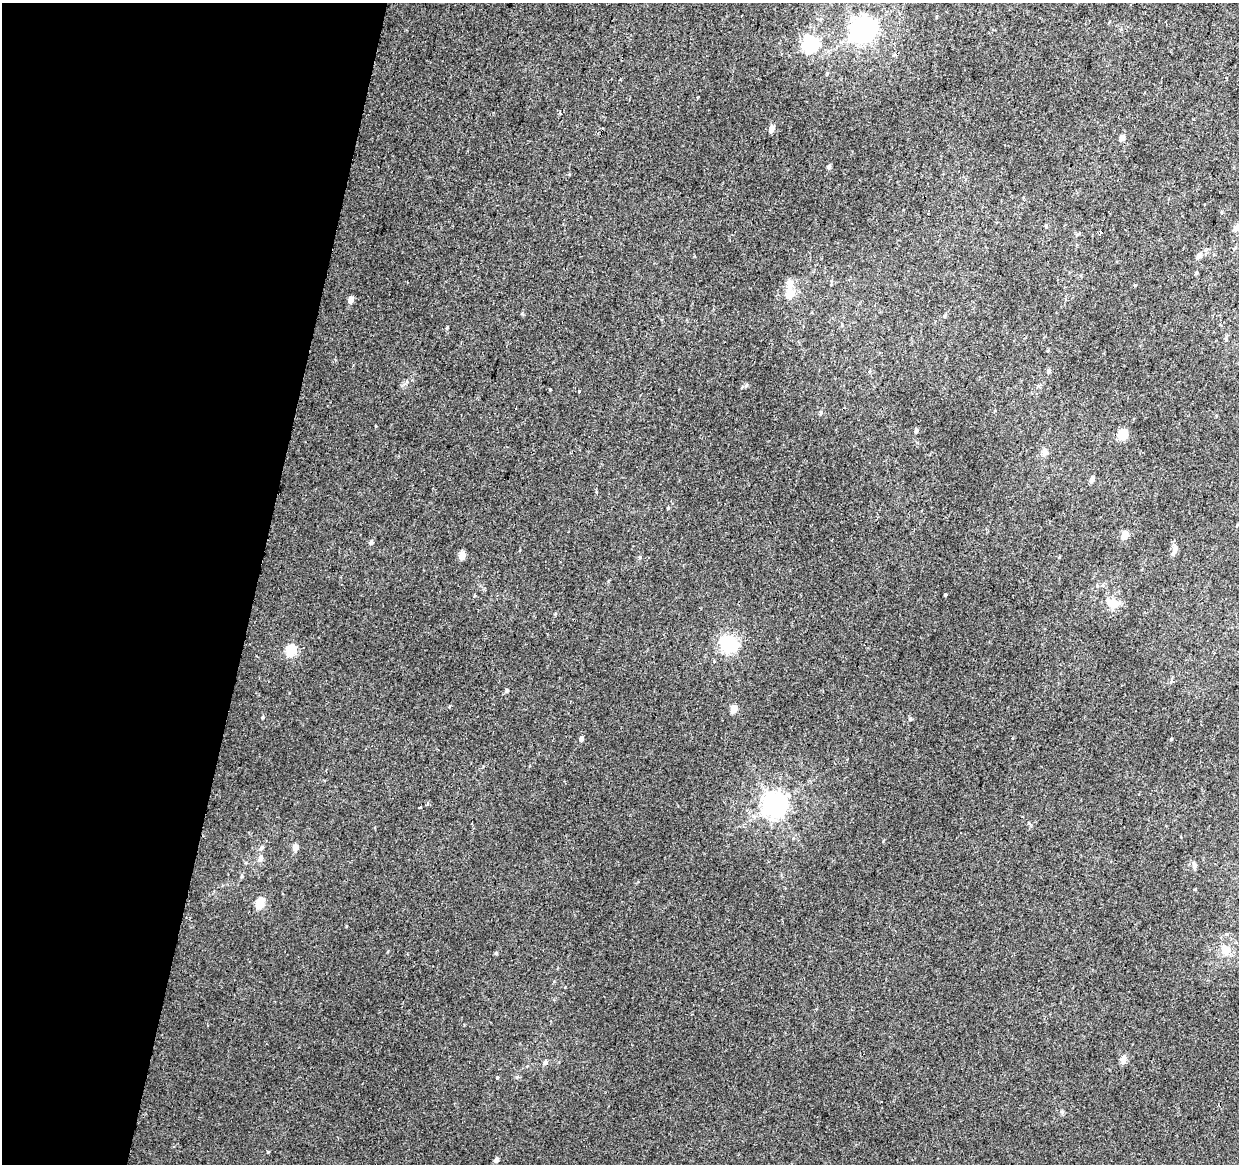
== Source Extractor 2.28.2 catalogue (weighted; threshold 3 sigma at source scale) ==
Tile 9 of 4 x 4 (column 1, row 3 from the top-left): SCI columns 13-1249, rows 1444-2605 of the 4984 x 5270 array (HDU 1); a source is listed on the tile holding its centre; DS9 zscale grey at full resolution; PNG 1241 x 1166 px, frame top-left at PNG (2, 3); no overlay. Shown black and unused: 21% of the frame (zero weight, under 2 of 3 exposures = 3% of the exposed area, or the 3 px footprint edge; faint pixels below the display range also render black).
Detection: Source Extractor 2.28.2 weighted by HDU 2 'WHT'; one run over the whole footprint, this tile lists its part. Background 0.00417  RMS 0.0043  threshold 0.0193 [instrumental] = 3 sigma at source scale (4.5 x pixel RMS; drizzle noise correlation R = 1.50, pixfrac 1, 0.0396/0.0396 arcsec/px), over >= 5 px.
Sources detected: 63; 1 inside a brighter object's white glare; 1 cosmic-ray / hot-pixel residue — not listed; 2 inside a brighter listed object's ellipse — not listed separately; the other 59 listed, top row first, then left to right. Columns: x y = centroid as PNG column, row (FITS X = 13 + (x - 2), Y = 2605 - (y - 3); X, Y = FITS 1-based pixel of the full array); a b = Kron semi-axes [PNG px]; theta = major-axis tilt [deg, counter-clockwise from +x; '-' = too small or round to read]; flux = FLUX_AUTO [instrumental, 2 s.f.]
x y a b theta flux
862 30 8 7 - 370
810 43 7 6 - 92
772 129 5 4 - 4.7
1122 138 8 5 57 1.9
829 167 5 4 - 1
1221 212 5 3 - 0.41
1236 228 9 6 58 1.5
1100 233 4 3 - 4
1235 248 6 3 46 0.47
1199 255 8 6 47 1.9
1196 273 6 3 -73 0.46
1135 285 3 3 - 1.6
790 294 14 10 63 4.5
351 300 5 4 - 3.5
945 316 5 3 - 0.45
447 328 4 3 - 0.46
1226 339 6 4 -72 0.54
869 371 5 3 - 0.41
1048 371 5 5 - 0.98
746 386 6 4 20 0.68
550 390 3 3 - 0.96
579 391 3 3 - 1.1
821 412 6 4 -90 0.59
916 431 5 4 - 0.94
1123 435 6 5 - 24
1045 452 10 8 -65 1.9
1092 479 5 4 - 2.6
668 508 4 3 - 0.46
1124 535 5 4 - 9.1
371 542 7 5 54 0.97
1174 550 15 6 73 2.2
462 555 5 4 - 7
945 595 4 3 - 1.1
1114 604 13 11 65 5
729 644 7 6 - 140
291 651 6 5 - 31
714 661 4 3 - 0.52
506 691 5 4 - 0.78
733 709 5 4 - 8.1
263 717 4 4 - 0.47
581 739 5 4 - 1.3
1171 739 4 4 - 0.38
775 804 8 8 - 420
420 807 4 2 - 0.33
295 847 6 5 - 3.8
261 848 7 6 - 0.99
260 858 9 7 64 1.9
1194 865 8 6 -73 1.4
242 876 6 4 71 0.53
1195 889 4 3 - 0.32
260 903 6 5 - 17
1225 949 16 13 -39 5.6
496 953 4 4 - 0.57
1124 1059 13 7 87 2.1
545 1062 7 5 77 1.1
517 1077 5 5 - 0.68
497 1078 4 3 - 0.65
268 1152 3 3 - 1.2
496 1160 5 4 - 1.5
Unlisted compact peaks at least as high as the median listed source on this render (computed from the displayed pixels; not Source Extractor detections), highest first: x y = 910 719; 640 557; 346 926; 1062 1112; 522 314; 555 614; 1029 823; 376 426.